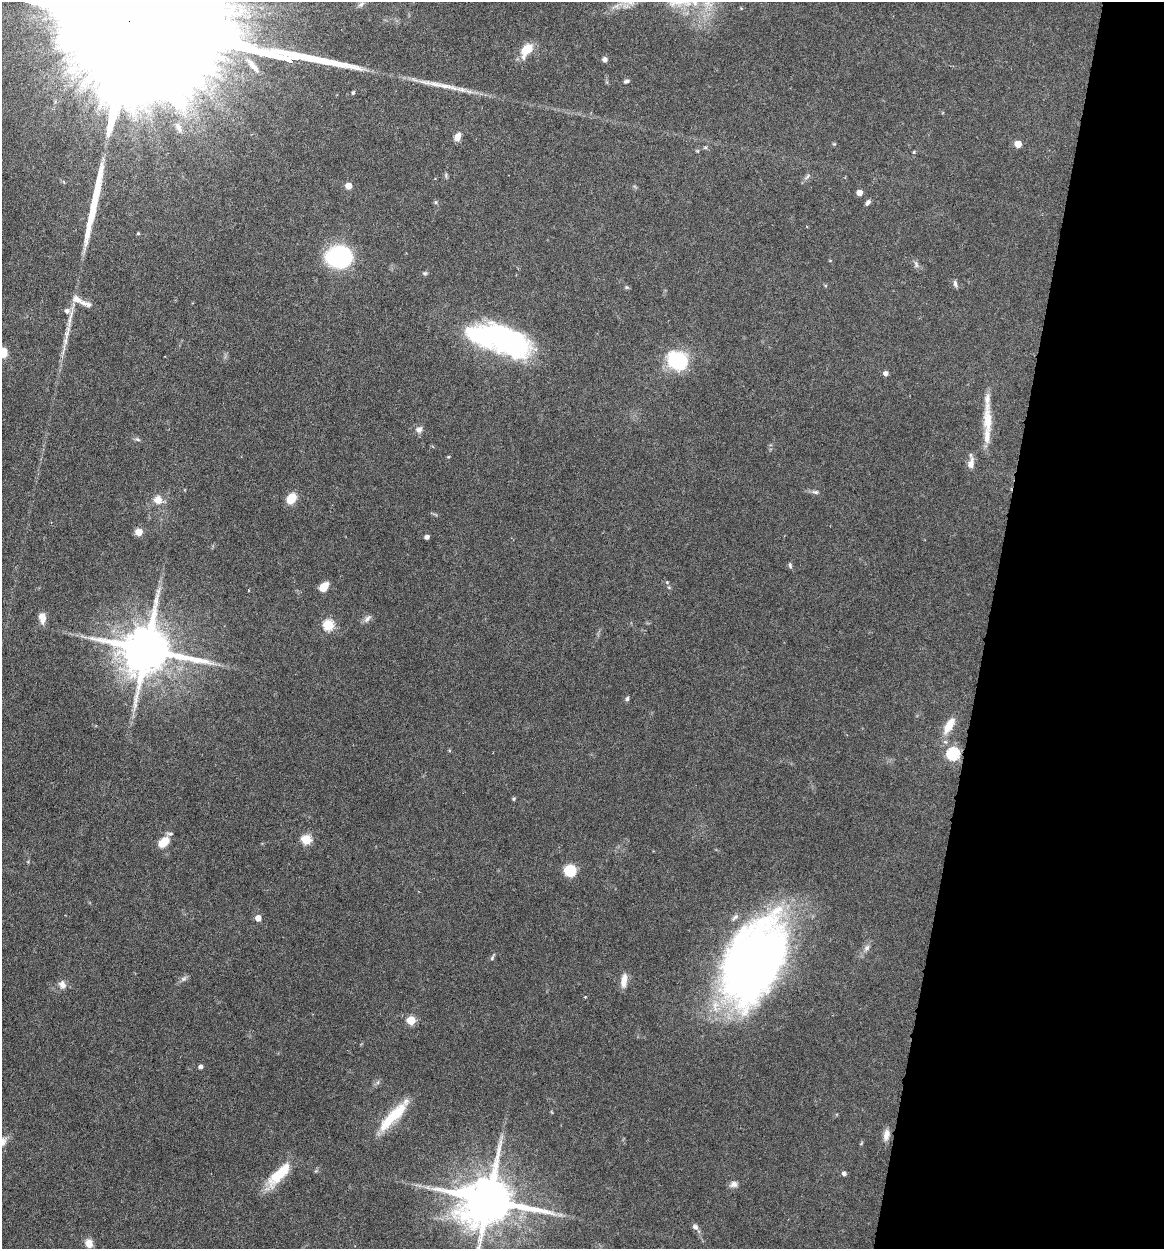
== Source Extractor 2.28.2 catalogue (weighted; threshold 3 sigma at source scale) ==
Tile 8 of 4 x 4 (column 4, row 2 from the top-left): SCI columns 3728-4889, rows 2497-3743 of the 5010 x 4991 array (HDU 1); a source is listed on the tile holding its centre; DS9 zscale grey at full resolution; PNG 1166 x 1251 px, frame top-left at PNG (2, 2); no overlay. Shown black and unused: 15% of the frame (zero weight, under 4 of 7 exposures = <1% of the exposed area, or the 3 px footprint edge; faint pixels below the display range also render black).
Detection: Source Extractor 2.28.2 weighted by HDU 2 'WHT'; one run over the whole footprint, this tile lists its part. Background 0.0616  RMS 0.0029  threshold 0.0117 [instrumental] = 3 sigma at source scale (4.09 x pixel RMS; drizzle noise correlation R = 1.36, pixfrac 0.8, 0.05/0.05 arcsec/px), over >= 5 px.
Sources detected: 78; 1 too faint to see at this stretch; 1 inside a brighter object's white glare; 2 long thin detections or spike segments (spike, bleed or trail) — not listed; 7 inside a brighter listed object's ellipse — not listed separately; the other 67 listed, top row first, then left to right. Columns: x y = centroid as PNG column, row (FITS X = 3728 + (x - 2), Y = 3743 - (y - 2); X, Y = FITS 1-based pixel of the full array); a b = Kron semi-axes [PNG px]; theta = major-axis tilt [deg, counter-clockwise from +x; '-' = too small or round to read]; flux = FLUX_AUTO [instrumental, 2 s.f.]
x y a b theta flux
361 4 11 6 32 1
527 49 13 8 55 6.6
605 59 6 6 - 0.84
72 69 22 14 28 7
626 81 7 4 14 0.58
178 127 11 6 -60 1.1
457 137 8 6 63 2.5
1018 144 5 5 - 4.7
914 152 5 3 - 0.26
349 186 5 5 - 4.1
859 193 4 4 - 2.7
436 202 6 3 72 0.33
868 202 8 5 53 0.72
339 256 18 15 -4 49
916 265 10 4 -68 0.68
425 273 6 5 - 0.46
955 283 10 5 -80 0.69
77 299 15 9 -21 2.2
67 311 7 7 - 1.3
67 332 25 6 78 2.9
505 340 54 25 -22 55
3 352 11 8 -81 3.3
677 361 14 12 -33 30
885 373 5 4 - 1.3
987 420 44 11 -88 6.2
419 430 9 8 - 1.3
137 439 8 4 -27 0.54
448 457 5 3 - 0.24
971 463 14 7 78 2.1
815 492 9 5 -7 0.72
291 498 12 9 53 3.9
158 500 12 12 - 2.5
139 532 5 5 - 5.7
427 537 4 4 - 1.1
790 565 8 4 -75 0.49
667 582 5 5 - 0.32
324 587 9 7 56 3.9
42 617 11 7 -82 2.5
367 619 13 6 50 1
328 625 5 5 - 22
146 650 15 13 -8 1600
627 699 6 5 - 0.49
949 725 25 10 58 4.2
953 754 6 6 - 37
514 799 5 4 - 0.34
306 839 5 5 - 17
163 842 12 8 44 4.5
570 870 10 10 - 8
258 918 4 4 - 2.8
867 948 9 7 60 1.1
492 957 11 3 62 0.44
753 962 88 50 64 180
184 979 8 6 21 0.74
624 980 18 7 83 2.4
62 985 11 9 -62 1.7
585 997 3 3 - 0.28
411 1020 5 5 - 11
201 1067 5 4 - 0.8
389 1120 38 13 51 9
886 1135 15 8 81 1.8
844 1173 4 4 - 0.95
279 1174 35 11 46 9.2
733 1184 10 8 11 1.2
428 1187 9 4 -19 0.8
488 1200 16 13 -2 1600
695 1227 8 6 -43 0.97
89 1243 11 9 -66 2
Overlapping masked pixels (flux is a lower limit): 1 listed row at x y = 953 754
Isophote crosses this tile's border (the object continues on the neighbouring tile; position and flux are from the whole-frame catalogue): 2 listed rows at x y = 3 352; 488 1200